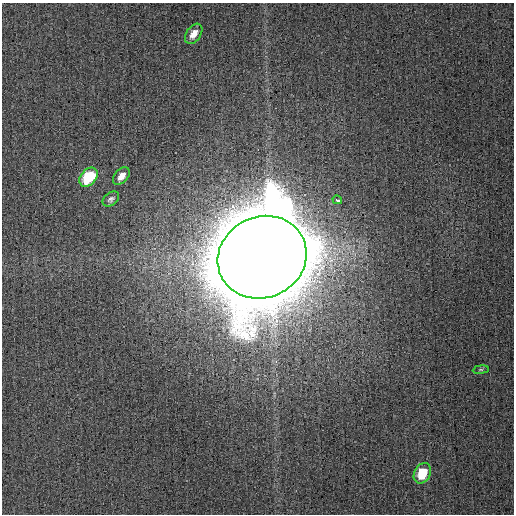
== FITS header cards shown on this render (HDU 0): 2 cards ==
NAXIS1  =                  512
NAXIS2  =                  512

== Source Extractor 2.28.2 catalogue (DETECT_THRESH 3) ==
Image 512 x 512 px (HDU 0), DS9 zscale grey, 1 PNG px = 1 image px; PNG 516 x 516 px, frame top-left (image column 1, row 512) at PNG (2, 3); each listed source drawn as its Kron ellipse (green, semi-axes under 4 px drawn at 4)
Background 0.00144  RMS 0.0028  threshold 0.00848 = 3 sigma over >= 5 px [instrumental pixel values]
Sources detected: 8; all 8 listed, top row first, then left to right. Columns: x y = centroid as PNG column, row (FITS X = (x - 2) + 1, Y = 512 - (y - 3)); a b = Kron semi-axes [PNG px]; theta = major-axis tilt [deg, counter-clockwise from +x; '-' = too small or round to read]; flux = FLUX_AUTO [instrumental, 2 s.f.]
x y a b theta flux
194 34 11 7 55 1.8
121 176 10 6 47 1.6
88 177 11 7 46 10
111 199 9 6 38 0.58
337 200 5 3 - 3
262 257 45 40 25 8800
481 370 8 4 8 0.34
422 473 11 8 61 5.6